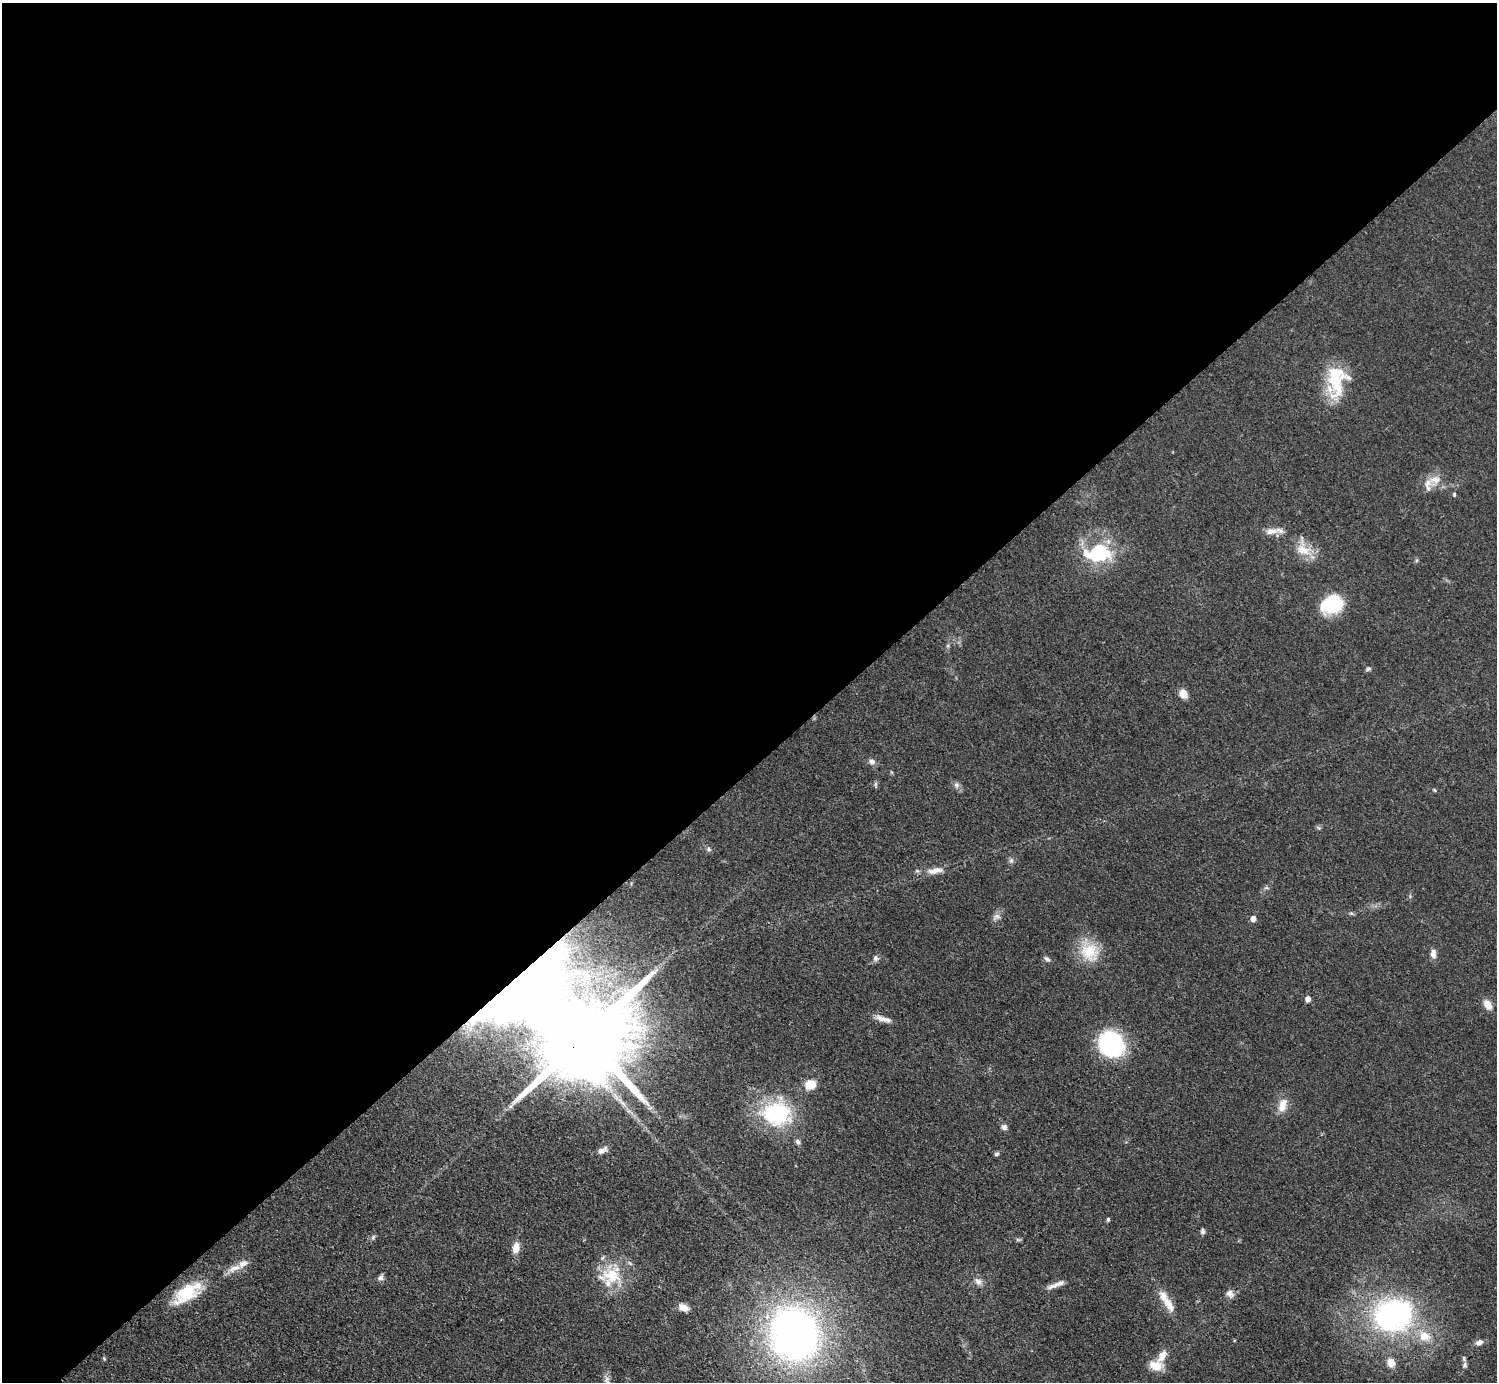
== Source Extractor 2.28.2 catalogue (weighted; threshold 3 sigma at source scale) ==
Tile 2 of 4 x 4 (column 2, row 1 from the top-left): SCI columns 1503-2997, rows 4449-5828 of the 5990 x 5989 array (HDU 1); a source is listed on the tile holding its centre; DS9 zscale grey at full resolution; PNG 1499 x 1384 px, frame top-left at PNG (2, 3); no overlay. Shown black and unused: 56% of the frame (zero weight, under 3 of 5 exposures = <1% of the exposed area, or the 3 px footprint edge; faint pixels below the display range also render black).
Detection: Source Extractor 2.28.2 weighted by HDU 2 'WHT'; one run over the whole footprint, this tile lists its part. Background 0.0499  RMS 0.0053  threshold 0.0237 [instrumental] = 3 sigma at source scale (4.5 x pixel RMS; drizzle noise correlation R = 1.50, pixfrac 1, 0.05/0.05 arcsec/px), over >= 5 px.
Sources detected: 65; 6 inside a brighter listed object's ellipse — not listed separately; the other 59 listed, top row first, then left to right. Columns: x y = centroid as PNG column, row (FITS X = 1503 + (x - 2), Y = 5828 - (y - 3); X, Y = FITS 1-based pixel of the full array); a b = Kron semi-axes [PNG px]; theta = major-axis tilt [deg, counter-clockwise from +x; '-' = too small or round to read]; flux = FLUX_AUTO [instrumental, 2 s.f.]
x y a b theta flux
1336 380 40 24 82 27
1435 480 17 15 27 7.4
1454 494 5 4 - 0.83
1271 531 17 9 9 5.2
1303 550 24 16 -31 11
1098 553 30 24 11 34
1332 604 22 17 19 31
1368 669 7 5 13 1.1
1183 694 9 7 -60 5.8
872 762 9 8 - 2.3
891 772 6 4 -70 0.6
876 785 10 4 -85 0.91
956 785 9 6 -60 1.9
1434 790 6 3 -70 0.55
708 849 7 6 - 1.3
1011 860 7 6 - 1.4
935 870 23 8 9 5.4
996 917 13 7 31 2.5
1253 919 5 4 - 4.2
1089 952 28 24 -46 17
1433 954 12 7 -86 2.9
876 958 8 7 - 1.7
1047 959 10 5 -31 1.4
1308 999 5 5 - 3.5
1488 1004 12 8 -56 4.9
883 1019 20 6 -17 4.3
584 1035 47 28 -32 13000
1112 1044 24 21 -46 63
810 1085 10 9 - 8.9
1282 1105 19 10 72 6.3
777 1113 37 29 -3 45
1004 1127 8 7 - 1.9
798 1141 7 6 - 1.5
602 1150 12 6 32 3.3
997 1154 6 5 - 1.1
1108 1219 6 4 76 0.74
1202 1231 7 5 87 1.4
373 1237 7 4 46 0.97
1018 1239 7 4 -1 0.85
516 1247 13 8 81 5.4
234 1268 21 7 24 5
611 1275 31 26 -26 22
381 1278 8 7 - 1.9
978 1281 11 8 -33 2.9
1056 1285 26 5 21 3.7
186 1293 30 17 36 23
1230 1294 11 9 -40 2.8
1168 1304 24 11 -55 7.5
683 1307 13 8 -23 4.1
1393 1315 20 16 16 190
794 1334 29 25 -69 410
1424 1336 17 13 -18 10
1479 1342 10 7 19 2.6
1162 1356 18 9 61 5.4
104 1359 5 4 - 0.64
1391 1363 11 9 -75 5.5
1465 1365 8 6 77 1.3
1156 1366 16 11 -11 8.1
607 1380 13 6 -85 2.3
Overlapping masked pixels (flux is a lower limit): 1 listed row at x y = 584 1035